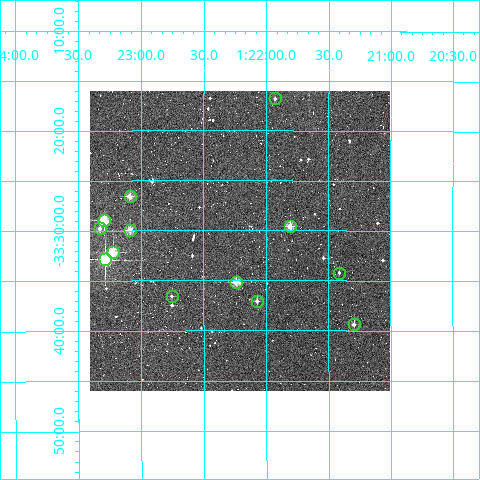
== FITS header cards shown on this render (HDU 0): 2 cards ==
NAXIS1  =                  300
NAXIS2  =                  300

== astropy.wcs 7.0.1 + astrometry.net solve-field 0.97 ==
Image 300 x 300 px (HDU 0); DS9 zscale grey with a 90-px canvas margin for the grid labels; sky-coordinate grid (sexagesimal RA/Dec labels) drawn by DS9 from the SOLVED WCS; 13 Tycho-2 reference stars matched to detected sources circled (green)
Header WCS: RA---TAN/DEC--TAN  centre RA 01:22:12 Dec -33:31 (20.55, -33.52 deg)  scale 6 arcsec/px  FOV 30.0' x 30.0'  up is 0 deg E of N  parity normal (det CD < 0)
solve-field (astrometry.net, Tycho-2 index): VERIFIED the header's WCS against the Tycho-2 star catalogue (verified at 2 index scales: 9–13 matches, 0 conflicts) and refined it, rather than solving blind
Solved WCS: RA---TAN-SIP/DEC--TAN-SIP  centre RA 01:22:13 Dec -33:31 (20.55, -33.52 deg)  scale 6 arcsec/px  FOV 30.0' x 30.0'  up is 0 deg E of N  parity normal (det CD < 0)
The solver's refit moves the header's centre by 3.9 arcsec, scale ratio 1.001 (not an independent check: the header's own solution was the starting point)
Tycho-2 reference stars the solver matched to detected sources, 13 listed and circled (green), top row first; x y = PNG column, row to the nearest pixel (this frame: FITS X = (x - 90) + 1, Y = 300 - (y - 91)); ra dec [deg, ICRS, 3 dp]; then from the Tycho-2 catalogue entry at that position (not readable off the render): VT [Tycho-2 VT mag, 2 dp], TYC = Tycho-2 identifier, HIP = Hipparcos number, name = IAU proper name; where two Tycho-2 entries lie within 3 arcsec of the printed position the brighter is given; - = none
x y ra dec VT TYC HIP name
275 98 20.482 -33.280 12.36 7002-1898-1 - -
130 196 20.772 -33.443 10.19 7002-1928-1 - -
104 220 20.823 -33.483 9.31 7002-2173-1 6478 -
290 226 20.452 -33.493 10.39 7002-2404-1 - -
100 228 20.832 -33.496 10.90 7002-1864-1 - -
130 230 20.772 -33.499 10.03 7002-2487-1 - -
113 252 20.806 -33.535 9.33 7002-2458-1 - -
105 259 20.822 -33.548 6.98 7002-2449-1 6477 -
339 273 20.354 -33.570 12.30 7002-2496-1 - -
236 282 20.561 -33.586 10.42 7002-1766-1 6403 -
172 296 20.689 -33.609 12.00 7002-1971-1 - -
257 301 20.518 -33.618 11.29 7002-2219-1 - -
354 324 20.324 -33.656 11.51 7002-2329-1 - -